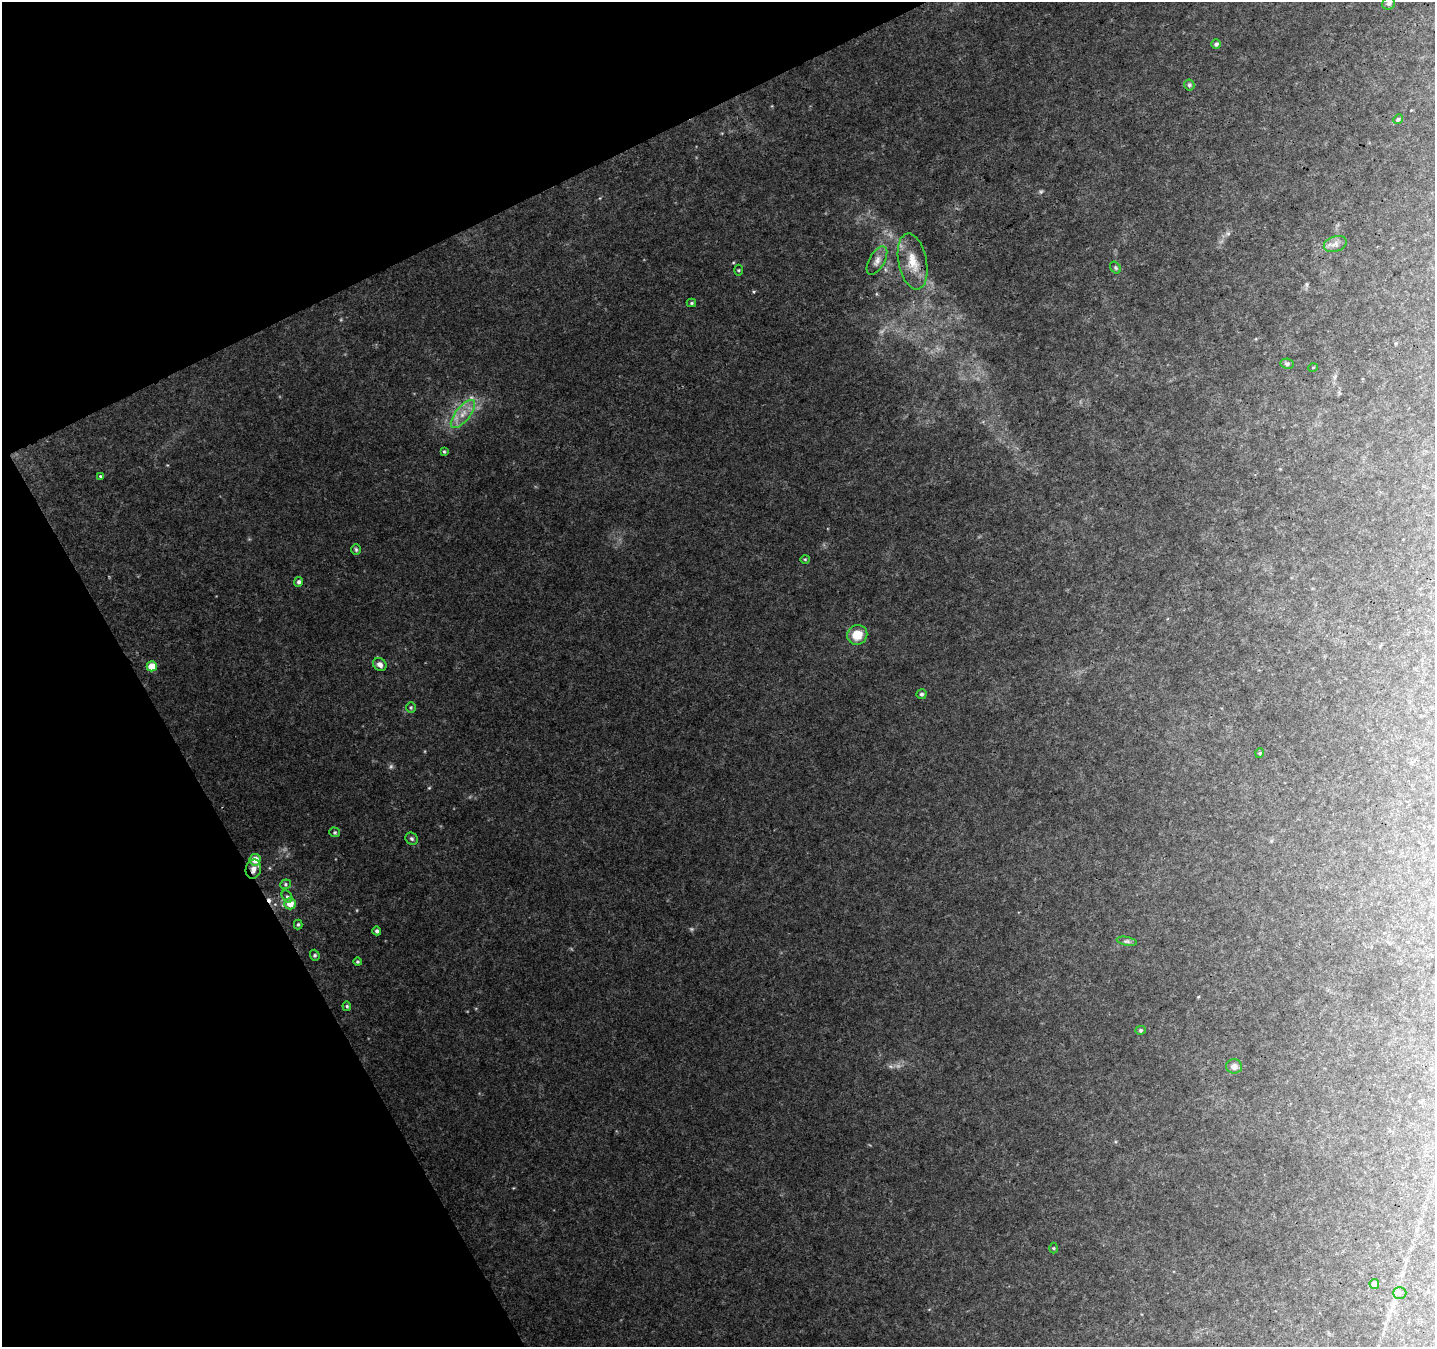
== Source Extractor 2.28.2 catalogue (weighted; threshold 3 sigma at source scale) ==
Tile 5 of 4 x 4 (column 1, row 2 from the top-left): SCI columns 53-1485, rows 2822-4166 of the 5841 x 5701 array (HDU 1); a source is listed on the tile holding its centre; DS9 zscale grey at full resolution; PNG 1437 x 1349 px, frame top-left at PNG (2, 2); each listed source drawn as its Kron ellipse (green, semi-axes under 4 px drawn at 4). Shown black and unused: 23% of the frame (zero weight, under 3 of 4 exposures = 5% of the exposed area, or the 3 px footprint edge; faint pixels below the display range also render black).
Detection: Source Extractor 2.28.2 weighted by HDU 2 'WHT'; one run over the whole footprint, this tile lists its part. Background 0.0729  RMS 0.0054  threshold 0.0241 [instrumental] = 3 sigma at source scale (4.5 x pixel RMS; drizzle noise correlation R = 1.50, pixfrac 1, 0.0396/0.0396 arcsec/px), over >= 5 px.
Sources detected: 44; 1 too faint to see at this stretch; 1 cosmic-ray / hot-pixel residue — neither listed nor drawn; the other 42 listed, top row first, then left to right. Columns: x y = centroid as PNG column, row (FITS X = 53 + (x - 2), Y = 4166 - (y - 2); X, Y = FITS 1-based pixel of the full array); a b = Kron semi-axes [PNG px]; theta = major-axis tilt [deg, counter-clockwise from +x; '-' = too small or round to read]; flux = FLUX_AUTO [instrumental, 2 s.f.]
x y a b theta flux
1389 3 7 6 - 1.3
1216 44 5 4 - 1.3
1189 85 5 5 - 0.83
1398 119 5 4 - 0.71
1335 244 12 7 19 2.7
877 261 16 7 60 3.4
913 261 28 14 -79 11
1115 268 6 4 -56 0.84
738 270 5 3 - 0.5
691 303 4 4 - 0.7
1287 364 6 5 - 1.2
1313 368 5 3 - 0.39
463 414 17 7 51 5.6
444 451 4 3 - 0.61
100 476 3 3 - 0.49
356 549 5 5 - 0.81
805 559 5 3 - 0.46
299 582 5 4 - 1.3
857 635 10 9 - 8.5
380 664 7 6 - 2.6
152 666 5 5 - 11
921 694 5 5 - 1.1
411 708 5 5 - 0.8
1260 753 5 3 - 0.53
335 832 5 5 - 0.73
412 839 6 5 - 1
255 860 6 5 - 6.9
253 869 10 7 77 3.5
285 884 5 4 - 0.75
287 897 7 5 -61 1
290 904 5 5 - 7
298 924 5 4 - 0.83
377 931 4 4 - 1.2
1127 941 10 3 -11 1
315 955 6 4 -70 0.83
357 962 4 4 - 0.69
347 1006 5 4 - 0.81
1140 1030 5 4 - 0.76
1234 1066 8 7 - 2.4
1053 1248 5 3 - 0.52
1374 1284 5 4 - 2.5
1400 1293 6 5 - 1.2
Overlapping masked pixels (flux is a lower limit): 1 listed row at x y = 253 869